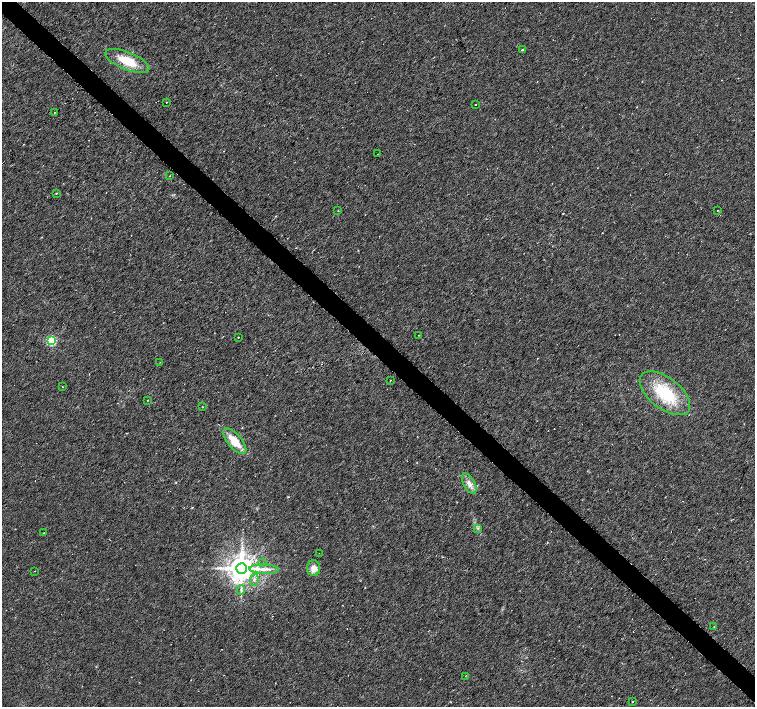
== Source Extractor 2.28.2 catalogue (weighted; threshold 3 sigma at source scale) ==
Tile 6 of 4 x 4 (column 2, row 2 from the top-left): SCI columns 1506-3010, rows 2976-4384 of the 6024 x 6017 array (HDU 1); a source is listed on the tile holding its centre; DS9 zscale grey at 2 x 2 block average (1 PNG px = mean of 2 x 2 image px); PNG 757 x 709 px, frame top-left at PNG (2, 2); each listed source drawn as its Kron ellipse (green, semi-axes under 4 px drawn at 4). Shown black and unused: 4% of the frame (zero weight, under 3 of 6 exposures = <1% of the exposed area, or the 3 px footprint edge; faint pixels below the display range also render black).
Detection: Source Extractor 2.28.2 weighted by HDU 2 'WHT'; one run over the whole footprint, this tile lists its part. Background 0.0116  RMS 0.0035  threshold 0.0144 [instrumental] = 3 sigma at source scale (4.09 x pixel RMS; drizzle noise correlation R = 1.36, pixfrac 0.8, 0.0396/0.0396 arcsec/px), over >= 5 px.
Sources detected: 36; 2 cosmic-ray / hot-pixel residue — neither listed nor drawn; the other 34 listed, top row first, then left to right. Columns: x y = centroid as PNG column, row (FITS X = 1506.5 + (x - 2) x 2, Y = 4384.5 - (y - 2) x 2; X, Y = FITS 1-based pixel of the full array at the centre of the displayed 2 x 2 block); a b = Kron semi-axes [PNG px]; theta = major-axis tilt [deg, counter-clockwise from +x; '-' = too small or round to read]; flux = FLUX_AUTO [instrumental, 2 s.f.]
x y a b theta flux
522 50 3 2 - 0.55
127 61 23 9 -22 18
166 102 2 2 - 0.51
476 104 2 2 - 0.5
54 112 3 2 - 0.45
377 154 2 2 - 0.21
170 176 2 2 - 0.29
56 193 2 2 - 0.54
338 210 2 2 - 0.33
717 210 2 2 - 0.53
419 335 2 2 - 0.55
238 337 2 2 - 0.63
51 340 3 3 - 75
160 362 2 2 - 0.36
390 380 2 2 - 0.4
62 387 2 2 - 0.35
665 393 29 15 -38 37
148 400 2 2 - 0.35
202 407 2 2 - 0.32
235 441 16 7 -49 14
469 484 11 5 -61 4.7
478 528 3 3 - 0.85
44 533 2 2 - 0.59
319 553 2 2 - 0.22
263 563 2 2 - 0.38
313 568 8 6 88 6.1
242 569 5 5 - 1200
264 569 15 4 -3 5.3
34 571 2 2 - 0.32
254 580 6 4 83 2
241 590 5 2 - 1.1
714 626 2 2 - 0.33
465 676 2 2 - 0.29
633 701 2 2 - 0.62
Diffuse or blended objects may show on this block-average render without a row.